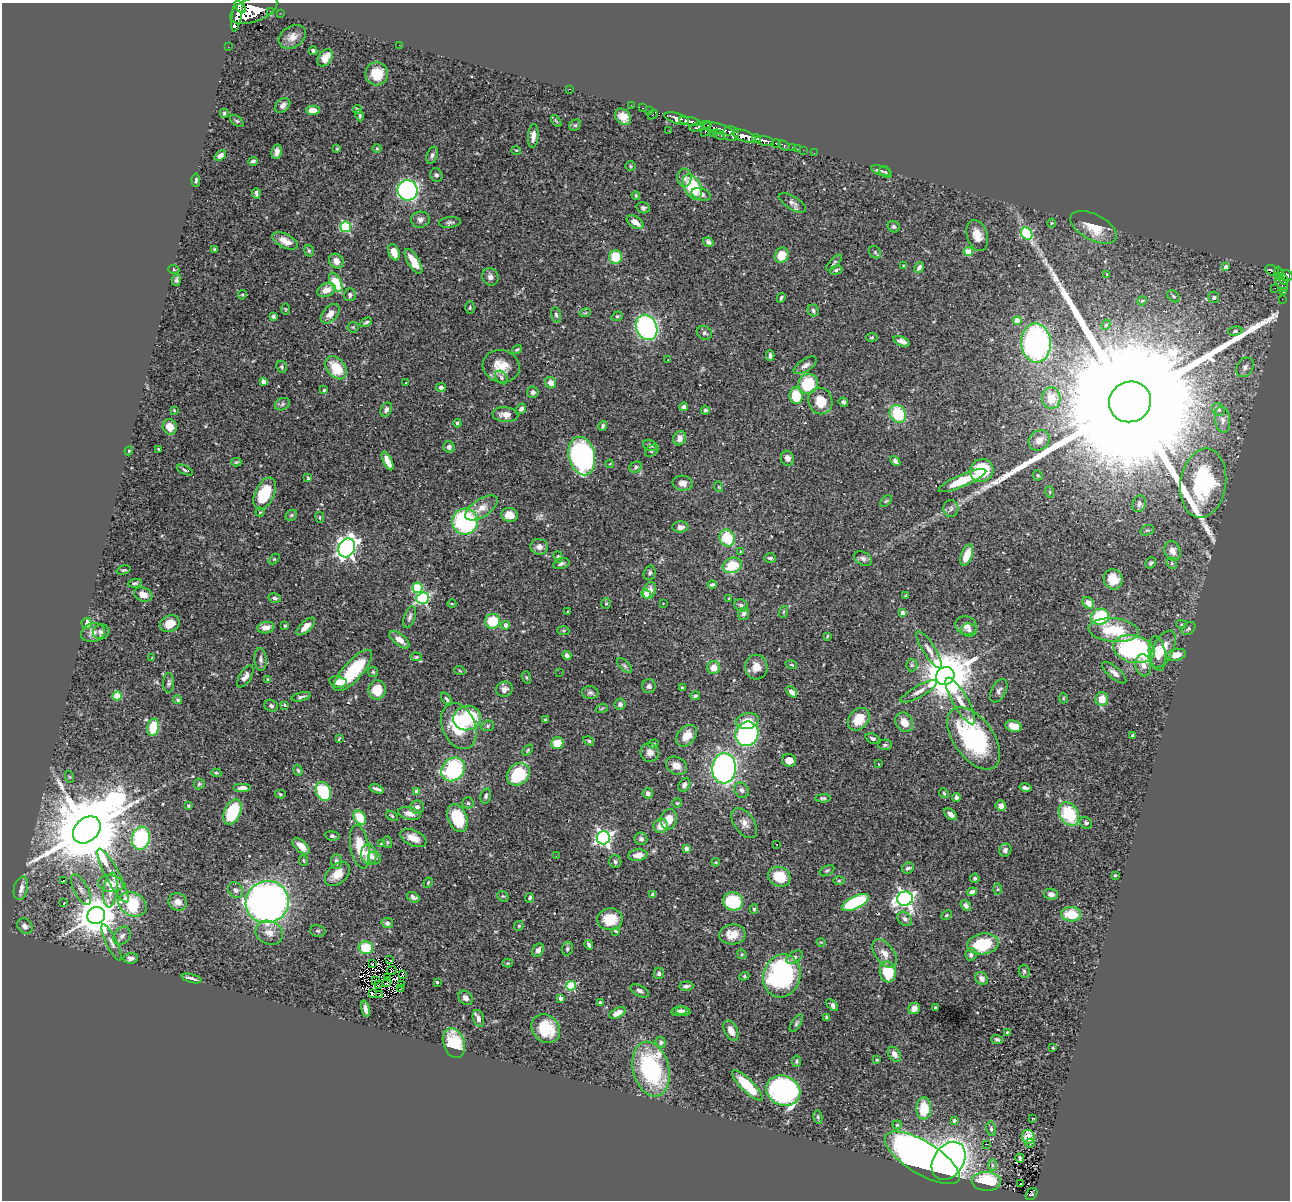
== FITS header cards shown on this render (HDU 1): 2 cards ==
NAXIS1  =                 1288
NAXIS2  =                 1198

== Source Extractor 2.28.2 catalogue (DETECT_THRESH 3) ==
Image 1288 x 1198 px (HDU 1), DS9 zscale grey, 1 PNG px = 1 image px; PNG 1292 x 1202 px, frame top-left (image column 1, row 1198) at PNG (2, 3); each listed source drawn as its Kron ellipse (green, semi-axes under 4 px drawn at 4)
Background 0.395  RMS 0.027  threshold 0.0825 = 3 sigma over >= 5 px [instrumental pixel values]
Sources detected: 516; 1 with non-positive FLUX_AUTO (blend fragments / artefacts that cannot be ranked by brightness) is neither listed nor drawn; of the other 515, the 500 brightest by FLUX_AUTO listed and drawn (15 fainter detections omitted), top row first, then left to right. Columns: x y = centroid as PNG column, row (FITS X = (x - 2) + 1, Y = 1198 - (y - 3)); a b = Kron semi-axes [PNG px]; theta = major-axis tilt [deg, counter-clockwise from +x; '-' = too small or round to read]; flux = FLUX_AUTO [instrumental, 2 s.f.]
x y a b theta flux
240 7 7 4 -46 300
254 10 25 12 21 2700
270 11 3 2 - 26
237 13 19 5 79 1000
281 13 3 2 - 1.5
292 37 15 10 34 15
399 45 2 2 - 4.8
228 47 3 2 - 2
313 51 4 3 - 3.7
325 58 9 6 54 19
377 74 11 11 - 49
569 89 3 2 - 65
283 105 9 6 40 8.2
631 105 3 2 - 3
643 108 3 2 - 3.3
313 110 7 4 -1 16
357 110 4 4 - 4.6
649 110 3 2 - 5.3
224 113 4 3 - 2.3
653 114 5 2 - 33
360 116 5 3 - 3.1
623 117 9 7 -45 18
677 118 13 5 -17 670
237 121 7 5 -35 2.8
556 121 7 3 -52 2.2
690 121 11 4 -11 520
575 125 6 5 - 3
700 126 11 4 15 170
706 129 8 3 67 170
718 129 17 5 -14 190
669 131 2 2 - 2.2
713 134 2 2 - 5.5
731 134 8 7 - 270
719 135 6 4 -35 53
533 136 12 5 85 12
744 136 12 5 -18 870
756 138 4 3 - 160
765 141 9 4 -10 450
776 143 4 3 - 77
784 145 6 3 -33 73
793 147 3 3 - 12
377 148 4 4 - 2
337 149 3 3 - 1.8
797 149 3 2 - 4
516 150 5 3 - 1.5
803 150 2 2 - 2.1
277 152 7 5 81 10
814 153 3 2 - 2.4
432 155 9 5 72 5
220 156 6 4 38 6.4
253 161 5 3 - 3.5
630 166 5 4 - 2.4
881 171 10 4 -18 5.2
886 172 7 5 -43 3.1
436 175 7 6 - 4.5
684 178 9 7 89 9.1
196 180 7 4 -87 3.4
692 187 13 8 -64 100
408 190 10 10 - 600
256 193 5 3 - 4.6
701 194 10 6 -17 7
636 195 4 3 - 2.1
792 203 15 6 -32 8.6
643 208 7 5 -20 4
420 220 9 8 - 8.6
450 222 11 5 6 4.7
635 222 9 5 -32 14
1052 223 4 4 - 1.7
346 227 5 5 - 180
894 227 6 5 - 3.4
1094 227 25 13 -27 41
1027 233 7 5 -57 150
977 235 16 10 -71 23
285 241 14 7 -26 18
708 242 5 4 - 5.6
214 249 3 3 - 1.9
309 251 6 4 -72 3.1
394 252 8 5 -70 19
875 252 7 5 -47 2.9
968 252 4 4 - 53
782 255 8 6 59 27
615 257 7 6 - 47
336 261 8 7 - 13
413 261 14 5 -58 30
834 263 10 3 44 2.7
904 266 4 3 - 2.1
1226 267 4 4 - 18
919 268 6 4 59 7.7
174 270 6 3 -19 1.9
836 270 6 4 16 3.6
1272 270 7 5 -26 71
1278 273 7 3 -80 76
1107 275 3 3 - 1.8
1287 276 6 5 - 140
490 277 9 8 - 8.3
1283 279 5 3 - 74
176 280 6 4 81 4.6
336 282 10 5 -62 75
1281 283 10 4 -62 150
1275 288 2 2 - 7
326 290 9 6 20 20
1284 292 3 3 - 9.6
242 295 5 4 - 2
350 295 6 6 - 5.2
1174 296 7 5 -41 3.6
1214 297 6 5 - 5.5
781 298 5 3 - 3.2
1282 299 2 2 - 1.5
1142 301 5 4 - 2.2
470 307 6 4 88 2.6
286 309 6 3 -89 1.9
813 310 6 5 - 3.8
585 313 6 3 18 1.8
330 314 11 7 47 14
556 315 8 5 -80 4.2
617 316 6 4 19 2.7
273 317 4 3 - 3.8
1017 320 4 4 - 33
366 322 6 3 28 3.5
1106 325 5 4 - 3
353 327 5 5 - 2.3
647 327 13 10 -66 360
1235 331 7 4 10 4
704 333 8 6 -31 5.1
872 337 6 4 6 2.2
902 341 9 4 -19 10
1036 343 19 14 -87 480
517 350 5 3 - 2.6
770 355 5 3 - 4.8
668 360 3 2 - 1.5
805 365 13 6 32 9
501 366 18 16 -14 35
282 367 6 5 - 2.8
1245 367 10 8 59 8.2
336 368 13 9 -52 51
501 377 7 5 -52 5.3
263 382 4 4 - 15
406 382 3 3 - 5.2
551 383 6 5 - 12
808 384 10 9 - 83
441 387 5 4 - 8.2
324 390 3 3 - 3.1
533 392 5 5 - 5.4
796 396 8 6 -78 59
1051 398 11 9 -85 26
820 401 13 12 - 37
843 402 5 4 - 4.4
1130 402 21 20 - 260000
282 404 8 6 24 4.9
683 407 4 4 - 6.1
521 409 5 4 - 5.9
1218 409 7 5 -45 5.3
174 410 4 3 - 1.6
386 410 7 5 64 6.2
705 410 4 4 - 3.9
898 414 9 8 - 82
505 415 13 7 -4 15
1222 420 13 7 -81 10
457 423 4 4 - 3.4
603 426 5 3 - 3.3
170 427 8 7 - 19
680 438 7 6 - 11
1039 440 11 9 38 14
650 445 7 5 -23 4.5
449 447 5 5 - 6.5
158 449 3 2 - 1.6
129 451 4 4 - 1.9
652 451 7 5 37 3.4
582 456 19 13 -76 380
787 458 7 6 - 11
388 461 10 4 -65 23
895 461 6 4 -46 6.6
236 462 5 4 - 2.4
610 464 4 3 - 1.9
636 467 6 5 - 3.4
185 470 9 4 -25 3.7
982 470 12 11 - 90
1038 475 5 4 - 2.8
308 478 4 3 - 3.3
962 481 26 6 23 64
682 483 10 7 -4 13
1203 483 35 23 81 200
719 487 5 3 - 1.7
1050 492 6 3 -71 2.2
265 494 17 9 64 70
886 501 7 4 43 2.3
1139 504 8 6 73 5
482 508 19 9 33 22
951 509 8 7 - 6.5
260 512 4 4 - 2.3
291 515 6 5 - 3.8
510 515 8 7 - 22
320 517 5 3 - 1.9
465 521 13 13 - 230
680 527 8 5 3 7.6
1147 530 7 5 18 3
727 538 8 7 - 62
539 547 9 7 -8 11
347 548 10 8 64 890
1172 551 10 8 -65 14
740 552 4 2 - 1.4
967 555 11 5 70 38
558 557 6 4 -69 2.7
770 558 6 5 - 5.8
274 559 6 4 44 2.4
863 559 10 6 -28 6.9
561 563 8 5 14 5.1
1151 563 6 5 - 3.8
1172 563 6 5 - 3.1
732 565 10 7 21 52
124 570 7 3 16 2.3
650 573 7 6 - 4.8
1113 579 10 9 - 26
135 583 7 4 9 3
712 585 4 3 - 3.3
417 588 5 5 - 93
650 590 8 6 70 14
646 594 5 4 - 37
143 595 9 7 -21 16
906 595 3 3 - 1.7
275 598 6 4 -16 4.6
423 598 6 5 - 300
729 598 3 2 - 2
606 603 5 5 - 2.5
663 603 3 2 - 1.6
1088 603 6 5 - 14
452 604 4 3 - 1.5
741 605 7 6 - 5.1
568 612 3 2 - 1.9
783 612 6 4 71 2.2
903 613 4 4 - 17
743 614 6 5 - 5
410 617 11 5 69 5.9
1100 617 9 8 - 100
493 621 7 7 - 58
87 623 6 5 - 39
170 624 10 8 23 26
1182 624 5 4 - 2.4
506 625 4 4 - 11
285 626 4 3 - 2
966 626 11 9 -18 13
266 627 8 5 9 15
306 627 12 5 42 16
1189 629 8 5 43 3.7
969 630 7 6 - 6.3
1114 630 25 12 -5 71
563 631 6 4 -2 2.5
101 632 8 7 - 7
93 633 12 9 16 12
827 636 3 3 - 1.8
399 640 12 5 -38 14
1134 649 21 13 -13 280
1163 649 20 10 64 37
929 650 21 6 -57 14
1157 654 17 8 -82 23
567 655 4 4 - 7.1
1176 655 10 6 13 19
416 657 5 4 - 2.2
152 658 3 3 - 1.7
261 659 11 6 -86 6.4
791 665 6 3 -18 2.1
912 665 6 6 - 4.1
1143 665 11 8 -79 14
625 666 9 4 -45 4
756 667 12 11 - 20
714 668 6 6 - 19
353 670 26 9 48 93
460 671 6 3 -19 1.7
373 672 5 5 - 2.8
559 673 2 2 - 3.3
1114 673 15 6 -40 10
245 676 12 6 59 9
945 676 9 8 - 9700
526 677 6 4 -70 2.8
267 679 4 2 - 1.4
338 682 8 6 -12 20
169 683 10 5 89 4.7
649 686 7 7 - 4.7
682 688 3 3 - 2.9
504 689 8 7 - 9
377 690 9 8 - 40
919 691 20 5 29 13
999 691 12 7 63 7.1
792 692 6 4 -49 11
590 693 8 6 -1 4.8
117 696 4 4 - 60
695 696 5 4 - 4
301 697 10 3 11 4.3
1063 698 5 3 - 1.9
446 699 7 4 -52 3.8
1102 699 6 6 - 21
178 700 4 4 - 3.1
960 701 26 7 -60 24
620 704 5 5 - 5.9
285 705 4 3 - 2.7
271 706 7 5 -19 4.8
602 708 6 4 20 2.4
467 718 14 12 15 93
859 719 12 9 50 40
546 720 3 3 - 2.4
747 721 11 8 11 26
904 722 10 8 -59 22
459 726 24 16 -67 94
488 726 6 5 - 3.1
1014 726 8 5 -18 18
153 727 8 6 78 53
747 734 12 11 - 260
686 736 12 8 48 26
1133 736 4 3 - 7.5
974 738 35 20 -54 260
339 739 4 2 - 1.6
873 739 7 5 -21 4.5
589 741 5 4 - 2.7
557 743 6 6 - 39
653 744 5 4 - 2.6
885 745 7 5 3 3.9
528 750 6 4 50 2.6
650 752 9 9 - 12
789 760 7 6 - 27
878 764 3 2 - 2.1
676 766 11 8 -30 18
724 768 15 12 86 540
453 769 13 11 47 190
298 770 6 4 -71 3.3
216 773 5 4 - 2.2
518 774 12 10 41 97
70 777 6 4 -70 2.1
199 784 5 5 - 2.8
684 785 7 5 57 6.1
243 788 9 4 0 9.7
1025 788 6 3 -13 4.9
377 789 7 3 -20 6.1
741 790 8 6 -54 7
323 791 10 7 -68 110
417 792 4 4 - 16
648 793 5 5 - 5.6
944 793 5 4 - 2.4
280 794 5 4 - 2.7
486 796 8 5 76 4.6
956 797 4 4 - 4.4
823 798 7 4 2 3.8
468 803 5 5 - 3.1
677 803 5 5 - 2.4
188 806 3 3 - 1.8
1001 806 5 5 - 12
417 807 7 6 - 7.5
232 812 13 8 66 120
409 813 11 6 -13 15
951 814 7 4 -38 9.4
1069 814 12 9 -58 95
392 816 6 3 -36 2.2
360 818 8 5 -56 45
458 818 15 9 -68 91
669 819 10 8 76 25
744 823 17 10 -54 15
1086 823 6 5 - 4.4
661 826 7 7 - 22
87 830 15 11 45 28000
332 836 7 4 -8 3.5
141 838 11 9 74 160
413 838 14 7 -24 23
603 838 7 6 - 660
641 839 6 6 - 6.7
387 842 6 4 -72 2.1
381 844 4 3 - 2.6
777 844 2 2 - 1.6
301 846 10 5 -43 19
360 847 22 9 -79 45
687 848 4 4 - 18
1005 850 6 6 - 5.6
369 854 10 8 -85 29
638 855 9 5 7 14
556 856 2 2 - 5.1
374 858 6 6 - 5.2
304 861 5 3 - 1.7
336 862 7 5 -88 7.5
615 862 6 6 - 4.9
716 862 4 4 - 1.8
908 868 6 5 - 5.7
827 871 8 4 30 3.5
337 874 14 9 42 23
1115 875 3 3 - 2
113 876 30 7 -62 24
779 877 11 9 -22 45
975 878 5 4 - 3.8
63 881 3 2 - 5.4
839 881 6 4 1 2.1
428 883 5 3 - 1.8
111 884 13 8 -10 21
21 888 12 7 78 12
998 889 6 4 -90 2.3
81 890 17 7 -62 12
110 890 17 7 84 18
236 890 8 7 - 6.4
972 892 5 4 - 5.9
653 894 4 4 - 15
1051 894 7 5 -8 9.2
503 896 6 5 - 2.3
413 897 7 4 -30 6.1
530 898 5 3 - 3.5
905 899 8 7 - 790
733 901 10 9 - 90
178 902 9 8 - 12
267 902 22 21 - 1100
855 902 14 6 25 170
64 903 3 3 - 1.6
132 904 15 11 -27 110
966 905 6 4 -54 5.4
754 909 5 4 - 3.5
1071 914 10 7 -5 48
946 915 6 4 28 2.5
96 916 9 8 - 6200
610 919 13 11 3 45
905 919 8 6 -43 7
387 923 6 5 - 5.5
25 926 8 7 - 7.9
519 926 5 4 - 2.1
318 931 8 5 -14 3.7
616 931 4 2 - 2
269 933 14 11 -25 17
732 934 13 10 5 26
122 936 10 7 50 7.6
112 942 20 5 -64 10
821 942 4 3 - 1.4
983 944 16 10 9 81
589 945 5 3 - 5.1
366 948 7 6 - 54
567 949 7 5 69 3.4
538 950 7 5 60 6.7
885 953 16 9 -54 18
742 954 5 4 - 2.5
971 954 6 5 - 7.6
795 957 9 5 34 5.5
131 958 7 5 6 8
390 960 4 2 - 2.9
508 963 5 4 - 2.1
372 964 3 2 - 1.4
392 970 5 3 - 1.8
1024 971 6 5 - 3.2
888 972 10 8 -79 69
659 973 6 5 - 5.4
403 975 2 2 - 1.4
744 976 5 4 - 2.4
782 976 22 18 72 300
192 978 10 3 -15 7.8
388 978 4 2 - 2
982 978 7 6 - 8
375 980 4 2 - 1.7
387 982 5 3 - 2.1
437 982 3 3 - 3.3
378 985 3 2 - 1.9
402 985 3 2 - 2
571 986 5 5 - 99
686 986 7 4 2 5.9
400 989 3 2 - 1.8
640 991 10 5 -28 5.9
372 994 4 3 - 2.3
380 995 3 2 - 2.4
465 998 8 6 -45 7.6
560 998 4 3 - 7.2
600 1003 3 3 - 2.7
832 1005 7 4 -42 6.6
935 1008 3 3 - 2.8
365 1009 8 4 -79 8.6
914 1009 6 5 - 12
679 1011 7 5 14 5.5
683 1011 7 4 -12 5.1
618 1013 9 4 26 13
827 1017 3 3 - 3.1
478 1018 9 5 -75 8.6
796 1023 10 4 57 3.6
546 1029 15 13 -44 62
731 1031 11 6 -64 15
1007 1032 3 2 - 2
997 1039 6 4 -21 3.7
661 1042 6 5 - 4.2
454 1043 15 10 -71 67
1053 1048 3 3 - 2.1
894 1054 8 5 -55 12
877 1060 3 2 - 1.6
797 1061 6 4 79 3
651 1069 28 18 -76 230
747 1085 20 6 -45 61
783 1091 17 14 -23 590
924 1109 11 7 89 56
818 1117 7 4 -80 3.4
1033 1118 3 2 - 1.5
954 1120 4 3 - 3.9
897 1125 4 4 - 2.4
991 1129 7 5 -78 4.7
1028 1137 7 6 - 36
1030 1143 5 3 - 3.1
986 1144 4 2 - 6.8
922 1158 43 16 -32 1900
1020 1158 5 3 - 4.7
949 1161 20 15 56 1000
992 1165 6 4 -90 3.1
986 1181 14 9 -2 91
1021 1184 3 3 - 3.2
1031 1194 7 5 47 50
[15 fainter detections neither listed nor drawn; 1 non-positive-flux detection neither listed nor drawn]